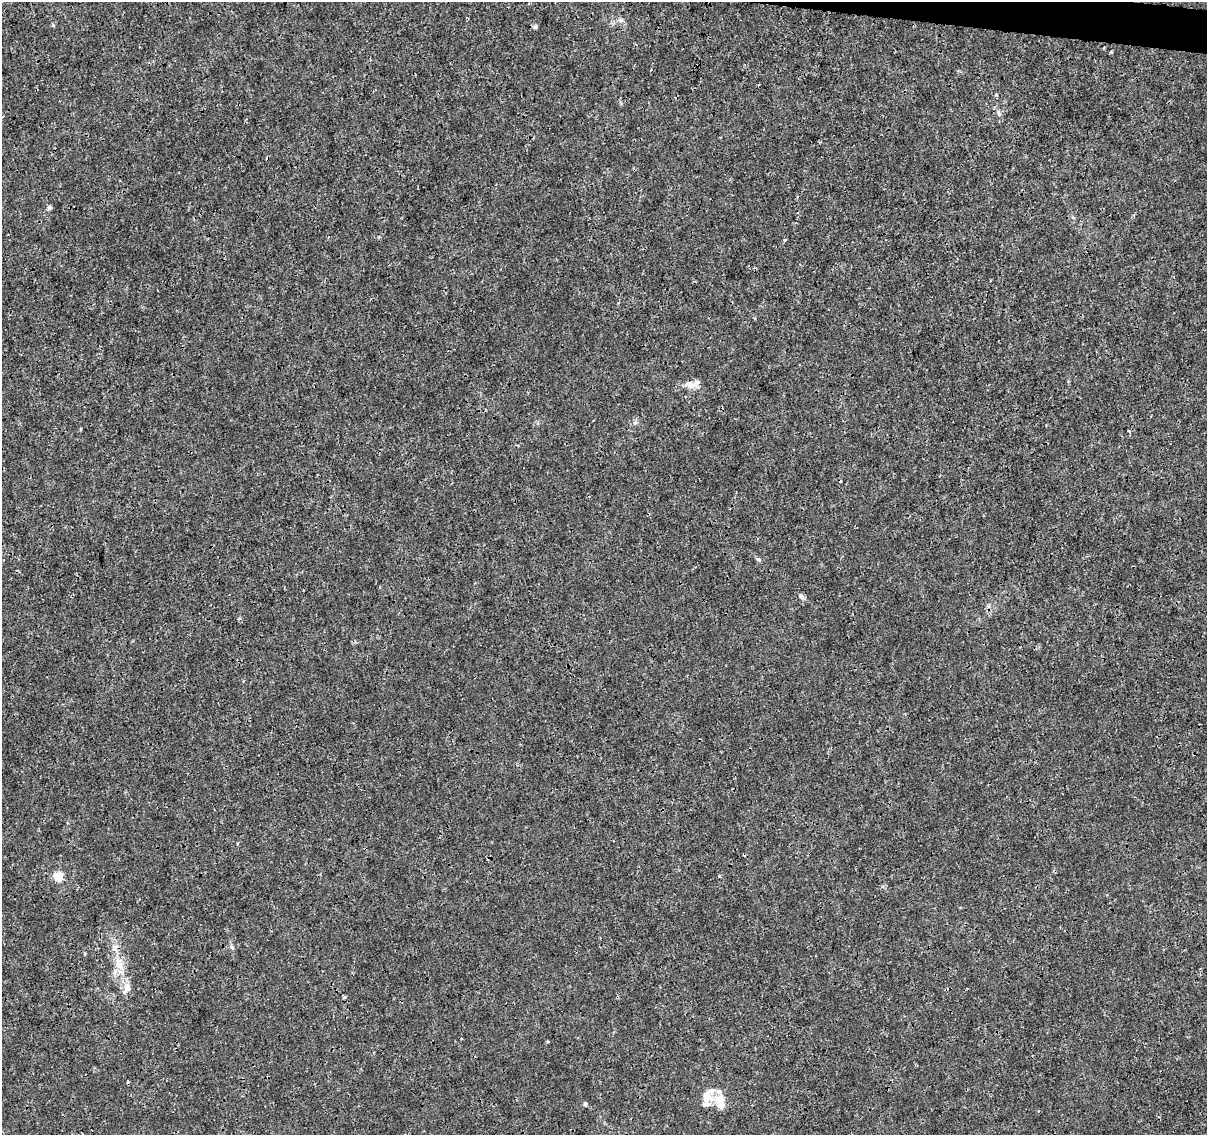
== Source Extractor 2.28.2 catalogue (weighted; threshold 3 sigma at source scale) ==
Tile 10 of 4 x 4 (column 2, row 3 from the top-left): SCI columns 1216-2420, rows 1418-2550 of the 4831 x 5041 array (HDU 1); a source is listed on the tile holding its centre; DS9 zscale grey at full resolution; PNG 1209 x 1137 px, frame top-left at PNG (2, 2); no overlay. Shown black and unused: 1% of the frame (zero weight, under 3 of 4 exposures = <1% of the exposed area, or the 3 px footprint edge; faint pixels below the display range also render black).
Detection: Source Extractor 2.28.2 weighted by HDU 2 'WHT'; one run over the whole footprint, this tile lists its part. Background 1.45e-04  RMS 7.4e-04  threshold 0.00333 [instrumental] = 3 sigma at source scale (4.5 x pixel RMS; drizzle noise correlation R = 1.50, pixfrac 1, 0.0396/0.0396 arcsec/px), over >= 5 px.
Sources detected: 25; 6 cosmic-ray / hot-pixel residue — not listed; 3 inside a brighter listed object's ellipse — not listed separately; the other 16 listed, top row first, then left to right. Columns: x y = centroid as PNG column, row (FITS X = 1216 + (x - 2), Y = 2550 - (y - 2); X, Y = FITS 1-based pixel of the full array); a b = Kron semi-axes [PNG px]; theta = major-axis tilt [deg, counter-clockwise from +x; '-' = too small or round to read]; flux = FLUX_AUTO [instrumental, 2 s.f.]
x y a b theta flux
620 20 6 6 - 0.18
535 27 7 6 - 0.14
999 113 8 3 -71 0.14
49 208 6 5 - 0.15
784 240 5 3 - 0.11
690 385 18 8 -17 0.6
635 423 7 4 19 0.14
758 559 6 4 -41 0.12
801 596 9 5 -45 0.22
58 877 5 5 - 3.4
232 947 6 5 - 0.14
120 964 14 11 -88 0.9
127 987 14 9 -81 0.59
706 1096 16 12 -52 0.98
720 1101 22 10 -80 1.1
585 1104 5 5 - 0.11
Overlapping masked pixels (flux is a lower limit): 1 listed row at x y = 120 964
Unlisted compact peaks at least as high as the median listed source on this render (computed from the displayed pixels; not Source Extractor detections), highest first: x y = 1111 52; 53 25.